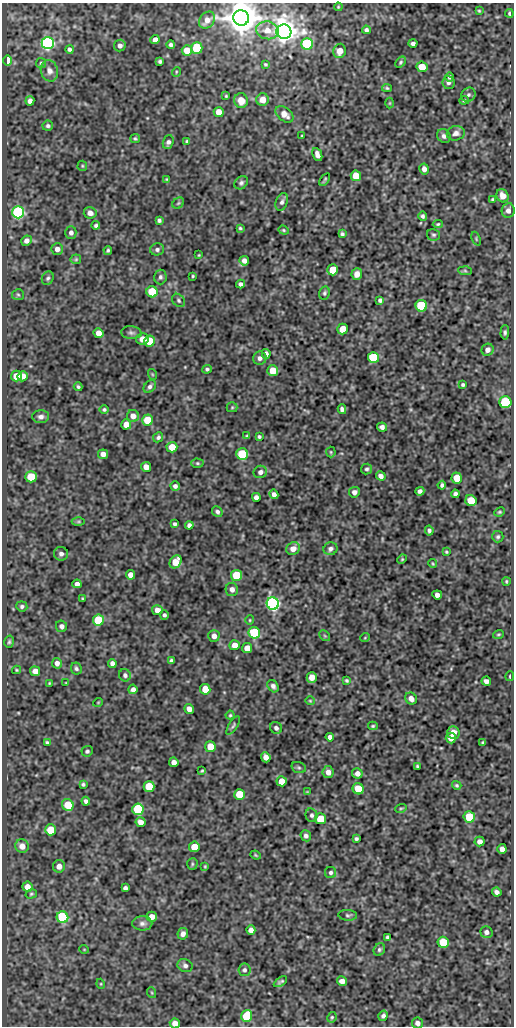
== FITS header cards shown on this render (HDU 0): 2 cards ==
NAXIS1  =                  512
NAXIS2  =                 1024

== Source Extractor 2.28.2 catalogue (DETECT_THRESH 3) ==
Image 512 x 1024 px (HDU 0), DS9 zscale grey, 1 PNG px = 1 image px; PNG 516 x 1028 px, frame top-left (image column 1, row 1024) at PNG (2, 3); each listed source drawn as its Kron ellipse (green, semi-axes under 4 px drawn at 4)
Background 90.9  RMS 0.58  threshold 1.75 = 3 sigma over >= 5 px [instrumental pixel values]
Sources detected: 265; all 265 listed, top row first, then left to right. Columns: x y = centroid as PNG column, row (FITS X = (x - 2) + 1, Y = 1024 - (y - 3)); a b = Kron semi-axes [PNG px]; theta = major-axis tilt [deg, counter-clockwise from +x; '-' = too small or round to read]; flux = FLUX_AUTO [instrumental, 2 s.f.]
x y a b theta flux
338 7 4 3 - 29
479 11 4 3 - 41
509 13 4 3 - 79
241 18 8 7 - 93000
207 20 9 7 52 240
267 30 11 9 -14 360
366 30 4 4 - 94
284 32 7 7 - 43000
155 39 5 4 - 190
48 43 6 6 - 9300
413 43 4 4 - 110
307 44 6 5 - 4000
120 45 6 5 - 140
171 45 4 4 - 94
197 48 5 5 - 2200
69 49 4 4 - 94
187 50 5 5 - 510
340 51 7 6 - 340
7 60 5 3 - 940
160 61 4 3 - 70
400 62 6 4 44 59
41 63 5 5 - 55
265 64 3 3 - 49
422 67 5 5 - 660
49 71 11 8 -74 220
176 72 5 3 - 34
449 77 5 4 - 72
448 83 6 6 - 120
387 88 5 4 - 53
468 95 7 6 - 97
226 96 3 3 - 39
241 100 7 7 - 460
263 100 6 6 - 380
464 100 5 4 - 57
30 101 4 4 - 160
390 103 5 3 - 33
219 112 5 5 - 440
284 114 10 6 -39 260
48 126 5 5 - 81
456 133 9 7 13 170
302 136 3 2 - 33
444 136 7 6 - 130
135 138 5 4 - 55
187 141 4 3 - 65
168 142 7 5 70 120
317 155 7 4 -66 170
82 166 5 5 - 46
424 169 5 4 - 170
356 176 5 5 - 830
167 179 4 4 - 36
325 179 7 2 55 50
241 183 7 6 - 97
503 196 7 6 - 340
493 199 4 4 - 52
282 202 9 6 71 130
178 203 6 5 - 56
508 210 7 6 - 180
18 212 6 6 - 6400
90 213 6 6 - 190
423 216 5 4 - 77
159 220 4 3 - 79
438 224 5 4 - 44
96 225 4 3 - 77
240 228 3 3 - 50
284 230 5 4 - 53
71 232 6 5 - 140
342 234 4 4 - 71
433 235 6 5 - 77
476 239 7 3 -69 49
26 241 5 5 - 180
57 249 6 5 - 220
157 249 7 6 - 110
108 250 4 3 - 64
199 255 3 2 - 29
76 259 5 5 - 54
244 261 5 4 - 180
333 270 5 5 - 930
465 271 7 4 -2 65
357 274 6 5 - 270
193 276 3 2 - 38
160 277 7 6 - 100
48 278 7 5 62 84
240 284 4 4 - 110
152 292 5 5 - 1400
324 293 7 5 79 77
18 295 6 5 - 72
179 300 7 5 -48 84
380 300 4 4 - 96
421 306 6 5 - 2800
343 329 5 5 - 660
505 332 7 4 86 88
99 333 5 5 - 290
131 333 10 6 -3 120
142 339 6 6 - 320
149 341 5 5 - 940
488 350 6 6 - 190
266 354 5 4 - 120
260 358 7 6 - 140
373 358 5 5 - 2300
207 369 5 4 - 72
273 371 5 5 - 770
152 374 5 3 - 39
16 376 5 5 - 600
23 376 5 5 - 350
463 385 3 3 - 65
78 387 4 3 - 62
150 387 7 5 48 110
505 402 6 6 - 3800
232 407 5 5 - 49
104 409 5 4 - 63
342 409 5 4 - 100
133 416 6 6 - 280
41 417 8 6 0 150
147 420 5 5 - 1000
126 424 5 5 - 370
382 427 5 4 - 140
247 436 4 4 - 51
158 437 5 4 - 84
259 437 3 3 - 62
172 447 5 5 - 600
331 452 5 5 - 48
103 454 5 4 - 220
242 454 6 5 - 2700
197 463 6 4 -1 57
146 467 5 5 - 320
367 469 5 5 - 77
260 472 7 6 - 150
381 476 5 4 - 160
31 477 5 5 - 1200
457 478 5 5 - 740
442 485 4 3 - 86
175 486 5 4 - 120
420 491 5 4 - 120
354 492 5 5 - 160
274 494 5 4 - 170
455 494 4 4 - 110
256 497 4 4 - 150
471 501 6 5 - 680
217 512 6 5 - 100
499 512 5 3 - 53
78 521 6 4 1 54
175 524 4 3 - 77
189 525 4 4 - 120
429 530 5 4 - 83
498 537 6 5 - 74
293 549 7 6 - 290
330 549 7 6 - 120
446 552 3 3 - 44
61 554 7 6 - 130
402 559 5 4 - 43
176 562 7 5 54 680
433 564 4 3 - 39
131 575 5 4 - 300
236 575 5 5 - 1600
506 581 4 3 - 44
77 584 4 4 - 170
232 589 6 6 - 190
437 595 5 4 - 170
83 598 4 2 - 36
273 604 6 6 - 13000
22 606 5 5 - 89
157 610 5 5 - 270
164 615 4 4 - 85
98 620 5 5 - 1800
250 620 5 4 - 43
61 626 6 5 - 120
254 633 6 5 - 2500
498 634 5 3 - 44
214 636 6 5 - 210
325 636 6 4 -44 57
365 637 5 3 - 31
9 642 6 4 74 67
234 645 5 5 - 320
247 648 5 5 - 330
171 661 4 4 - 100
57 663 5 5 - 200
112 663 4 4 - 160
76 668 6 5 - 82
17 670 4 4 - 40
35 671 5 5 - 320
125 675 6 6 - 99
510 676 5 2 - 47
312 677 5 5 - 400
347 680 4 3 - 59
486 681 5 4 - 160
49 683 3 3 - 31
66 683 3 2 - 22
273 686 6 5 - 130
133 689 5 4 - 160
205 689 5 5 - 670
411 698 6 5 - 240
310 701 4 4 - 41
98 702 5 3 - 31
189 709 5 4 - 270
230 715 4 4 - 50
233 726 10 4 57 82
373 726 5 4 - 49
276 728 6 5 - 120
453 732 6 6 - 330
330 737 4 4 - 160
451 738 5 5 - 290
47 742 4 3 - 58
483 742 4 3 - 49
210 747 5 5 - 750
87 751 6 5 - 77
266 757 5 4 - 250
174 762 5 4 - 250
417 766 3 3 - 46
299 768 7 5 -18 74
202 771 3 2 - 42
328 772 6 5 - 230
357 773 5 5 - 200
282 781 5 5 - 490
83 784 4 3 - 65
457 785 5 4 - 52
149 786 5 5 - 1400
358 789 6 5 - 920
307 792 4 4 - 34
239 794 5 5 - 1200
86 801 4 4 - 110
68 805 6 5 - 1100
401 808 6 3 19 42
138 809 6 5 - 2600
312 815 7 6 - 100
469 817 5 5 - 1000
320 819 5 5 - 840
141 822 5 4 - 230
51 830 5 5 - 1200
306 836 6 5 - 130
356 838 4 3 - 73
479 841 5 5 - 170
22 846 7 6 - 340
194 847 5 5 - 680
502 849 5 4 - 200
256 855 5 4 - 47
192 864 6 5 - 57
59 866 6 6 - 240
205 866 4 4 - 42
331 873 5 5 - 83
27 887 5 5 - 290
125 888 4 4 - 120
497 892 5 4 - 140
31 894 6 4 16 58
348 915 9 5 -5 86
62 917 6 5 - 3700
152 917 5 5 - 260
142 923 10 7 0 150
251 930 4 4 - 180
486 932 6 5 - 150
183 934 6 5 - 180
388 937 4 4 - 84
443 942 5 5 - 1100
84 949 5 3 - 29
379 950 6 5 - 80
185 966 7 6 - 130
244 970 6 6 - 95
342 981 5 4 - 250
280 982 7 3 33 75
101 984 5 3 - 34
152 993 5 3 - 41
247 1016 6 5 - 1700
383 1016 5 4 - 110
332 1017 5 4 - 49
175 1023 5 5 - 270
417 1023 5 5 - 150
At the frame edge (FLAGS 8, measured only in part): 3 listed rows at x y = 241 18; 175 1023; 417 1023